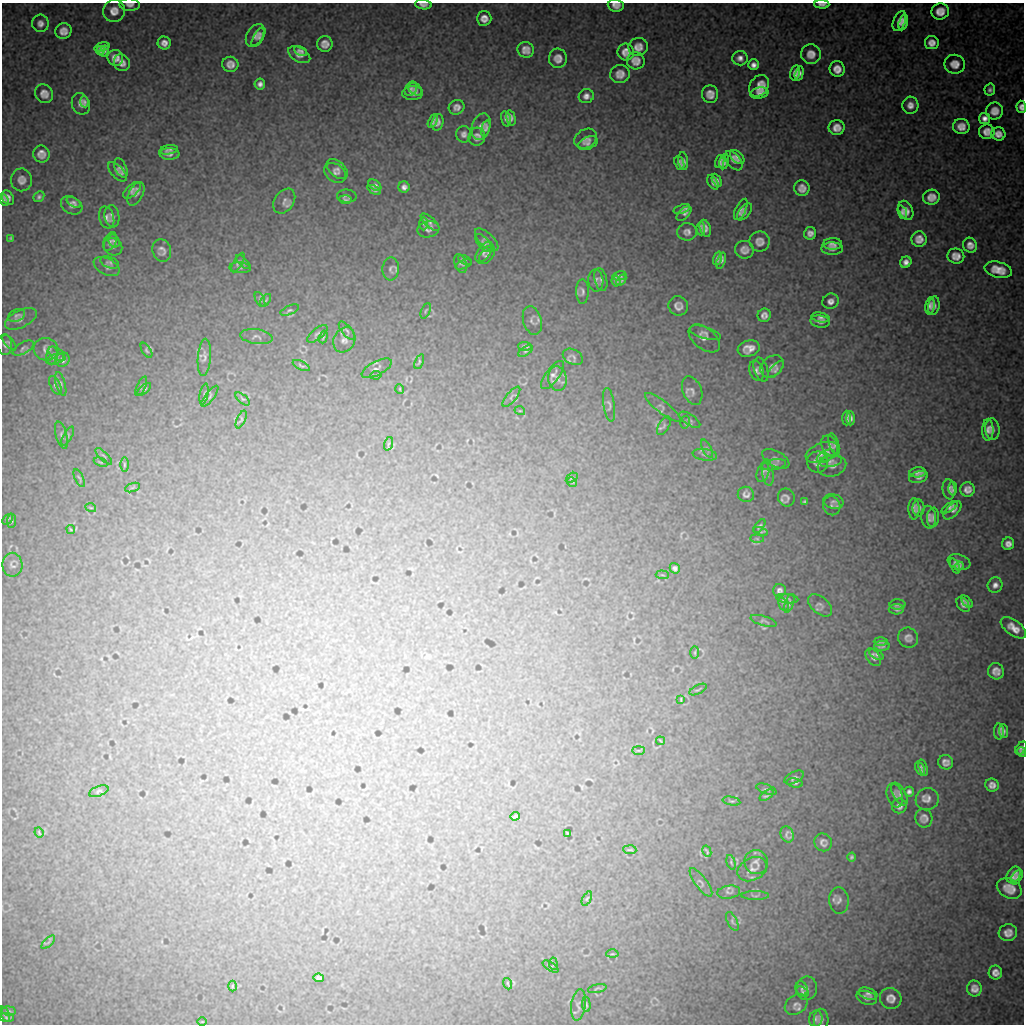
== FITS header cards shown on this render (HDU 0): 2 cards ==
NAXIS1  =                 1022 / length of data axis 1
NAXIS2  =                 1022 / length of data axis 2

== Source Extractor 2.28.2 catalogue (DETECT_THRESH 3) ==
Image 1022 x 1022 px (HDU 0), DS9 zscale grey, 1 PNG px = 1 image px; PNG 1026 x 1026 px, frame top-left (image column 1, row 1022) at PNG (2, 3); each listed source drawn as its Kron ellipse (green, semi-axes under 4 px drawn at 4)
Background 9190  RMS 48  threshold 145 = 3 sigma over >= 5 px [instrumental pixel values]
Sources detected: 357; all 357 listed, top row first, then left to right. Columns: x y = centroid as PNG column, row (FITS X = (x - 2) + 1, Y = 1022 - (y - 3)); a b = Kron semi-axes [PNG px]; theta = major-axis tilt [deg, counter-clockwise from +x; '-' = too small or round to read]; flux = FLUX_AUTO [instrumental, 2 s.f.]
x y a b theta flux
822 4 7 3 0 13000
130 5 10 6 -2 14000
423 5 8 4 -6 13000
616 5 8 6 -5 21000
114 11 11 11 - 30000
940 11 9 8 - 34000
484 18 7 7 - 23000
899 21 10 6 68 18000
903 22 8 4 75 17000
40 23 9 8 - 16000
63 31 8 7 - 25000
255 35 12 8 59 18000
259 37 11 5 60 11000
164 43 6 6 - 19000
932 43 7 6 - 22000
325 44 8 7 - 23000
102 47 8 4 16 11000
638 47 10 9 - 25000
526 50 8 8 - 23000
100 51 4 4 - 6700
104 51 6 4 61 7900
301 51 7 3 -28 10000
626 52 8 8 - 27000
811 54 10 9 - 30000
299 55 12 7 -29 23000
115 58 8 7 - 29000
558 58 9 9 - 25000
740 58 7 7 - 18000
636 61 9 8 - 25000
122 63 9 7 -53 23000
230 64 8 7 - 23000
955 64 10 9 - 30000
753 65 5 5 - 16000
837 69 8 7 - 28000
795 73 8 4 78 15000
799 73 7 4 74 15000
620 74 10 9 - 27000
260 84 5 5 - 13000
759 86 12 9 56 36000
411 89 8 5 60 11000
415 89 7 5 -35 9000
990 90 6 5 - 11000
413 93 10 7 2 15000
759 93 9 5 11 14000
44 94 10 8 -54 24000
710 94 9 8 - 25000
586 96 7 7 - 16000
84 102 5 4 - 7300
81 104 11 8 -68 22000
910 105 8 8 - 23000
457 107 8 7 - 18000
1021 107 6 5 - 16000
995 111 9 8 - 29000
511 118 8 4 -76 12000
985 118 5 5 - 18000
506 119 8 4 -74 11000
433 121 7 4 64 10000
437 122 8 5 75 14000
961 126 8 7 - 30000
481 127 13 9 70 20000
837 127 8 7 - 26000
486 128 8 4 74 9700
987 132 8 7 - 27000
464 134 8 7 - 14000
998 134 7 6 - 22000
477 137 9 8 - 19000
586 139 12 9 31 17000
588 143 10 6 23 11000
169 150 9 4 10 10000
41 154 8 8 - 24000
169 154 10 6 -1 14000
737 157 8 5 -45 14000
683 161 9 5 -82 9900
734 161 11 6 -52 14000
720 162 7 4 76 9700
724 162 8 4 76 11000
679 163 7 4 -69 11000
121 168 10 5 -64 14000
337 169 12 7 -43 15000
117 172 12 6 -47 10000
335 173 12 8 -36 14000
21 180 11 10 - 22000
717 180 7 4 -63 11000
713 182 8 4 -62 9300
375 185 7 5 -36 11000
404 187 5 5 - 14000
802 188 8 7 - 22000
132 190 11 5 42 12000
374 190 7 4 -25 9300
136 194 12 7 63 13000
347 196 10 6 -4 8800
39 197 6 5 - 7300
931 197 8 7 - 26000
8 198 8 5 -61 12000
4 200 6 4 -67 8300
345 200 6 3 -4 6900
284 201 13 9 56 17000
74 202 8 4 -30 10000
72 205 11 8 -28 17000
682 209 8 4 19 10000
741 209 11 5 63 12000
906 210 10 6 -63 22000
744 212 10 5 52 10000
902 212 7 4 -68 9600
684 214 9 5 45 11000
112 216 11 7 -81 13000
107 217 11 7 -75 14000
430 222 12 5 -42 12000
423 224 7 3 89 6100
701 228 7 4 -87 9700
705 228 9 5 -72 13000
428 229 11 8 11 14000
687 232 10 8 2 18000
810 233 6 6 - 15000
11 238 4 3 - 4500
919 239 8 7 - 26000
487 240 15 7 -43 13000
110 241 10 6 64 9900
114 241 6 5 - 7500
760 241 10 10 - 25000
483 243 11 5 -49 8900
833 244 9 6 2 14000
970 245 7 7 - 22000
113 247 9 8 - 7600
832 249 11 6 0 13000
162 250 11 9 -71 18000
744 250 9 9 - 22000
484 252 12 6 53 11000
487 255 11 6 54 8500
956 256 8 7 - 25000
717 258 7 4 70 10000
465 260 7 4 -28 5400
721 261 8 4 72 11000
110 262 10 5 -20 7500
238 262 11 4 60 6800
243 262 9 3 -44 5500
906 262 6 5 - 17000
460 264 10 6 -71 7400
464 264 9 4 22 5500
107 267 14 8 -27 12000
240 268 11 5 -4 6800
391 269 11 8 85 11000
998 270 14 8 -14 47000
619 276 7 4 12 7100
601 280 11 6 -77 9000
621 280 6 3 52 6000
596 281 11 7 -86 12000
616 281 5 4 - 5000
582 291 12 6 -88 12000
260 300 8 4 -63 5000
266 300 7 3 54 3700
830 301 8 7 - 16000
678 306 10 9 - 19000
930 306 9 4 81 14000
934 306 9 5 80 13000
290 310 10 4 23 7000
426 311 8 3 67 3700
17 315 9 6 24 7600
764 315 7 6 - 16000
821 317 9 5 -13 8200
21 319 17 8 26 16000
532 320 15 9 -73 13000
820 321 10 6 -8 14000
347 331 11 5 -50 7400
705 333 16 6 -16 14000
317 334 12 5 38 8700
256 337 16 7 -8 11000
323 337 6 3 73 4300
704 338 18 10 -39 24000
344 340 13 10 61 19000
9 343 9 4 -50 5800
5 345 10 7 -87 11000
525 346 7 4 -2 8600
23 348 12 5 30 8400
46 349 12 11 - 16000
749 349 11 8 16 33000
146 350 8 4 -59 5300
526 351 8 3 33 4500
57 354 10 5 -36 8000
52 355 9 5 84 7800
204 357 19 6 85 14000
573 357 11 7 -29 12000
55 359 9 5 22 6700
63 360 7 6 - 13000
419 362 8 3 67 4400
301 366 9 3 -27 5500
772 366 13 9 39 17000
377 368 16 7 27 14000
761 370 12 6 -72 12000
776 370 10 5 48 9400
757 371 10 7 -72 12000
376 375 5 3 - 3900
553 375 17 6 53 17000
557 379 12 9 -82 21000
61 384 12 4 -74 7300
55 385 10 5 -65 8300
141 386 10 4 65 6300
144 389 8 4 41 5500
400 389 5 3 - 2700
692 390 15 9 -67 17000
204 394 10 2 79 4600
210 396 13 4 52 7100
511 397 12 5 51 6700
242 399 9 4 -41 4900
609 405 17 5 -82 9500
663 407 22 6 -38 12000
520 411 5 3 - 3000
847 418 7 4 88 11000
850 418 7 4 -88 11000
241 419 9 4 66 4900
690 420 12 5 -34 7400
685 422 6 4 79 4400
664 426 10 5 58 7300
992 429 11 7 -84 17000
988 430 11 5 89 17000
61 435 14 5 -75 9100
68 436 10 3 61 5300
388 444 7 4 71 5100
834 444 11 5 -71 7500
830 446 10 8 -64 15000
707 449 10 4 -64 7600
822 452 17 9 20 29000
705 455 12 5 -8 10000
104 456 11 2 -45 4100
826 456 10 5 31 8900
776 459 15 7 -28 14000
830 461 11 6 7 10000
101 462 7 3 -21 3400
817 462 10 10 - 18000
124 464 7 3 90 4400
774 465 12 5 9 11000
832 466 14 10 14 17000
763 472 10 6 71 8700
768 472 13 5 -82 8900
918 472 8 5 6 14000
919 477 10 6 16 13000
79 478 10 2 -64 4000
572 478 6 3 33 3700
572 482 5 3 - 3300
132 488 8 3 19 3900
949 489 10 6 -84 14000
953 489 7 3 88 11000
967 489 7 7 - 20000
746 494 8 7 - 13000
786 497 9 8 - 15000
805 501 3 3 - 5400
833 501 10 7 -13 13000
832 506 10 8 -69 12000
950 507 9 4 33 11000
91 508 5 3 - 3000
919 508 8 6 -90 12000
914 509 11 5 89 12000
952 510 11 6 46 14000
929 517 11 7 -85 14000
933 517 10 6 84 12000
7 519 6 3 47 4400
11 521 7 4 87 4800
760 526 8 3 52 6500
71 529 4 3 - 3200
761 532 8 3 -18 4100
757 539 6 4 -2 4800
1008 544 6 6 - 17000
959 562 11 7 -18 13000
12 565 12 10 -89 11000
955 566 8 4 -67 8100
959 566 4 4 - 7000
675 568 5 4 - 9600
662 575 6 3 -5 2800
995 585 8 7 - 16000
779 590 6 6 - 11000
787 599 11 4 -8 7400
967 602 7 4 -49 8900
789 603 10 4 72 6500
784 604 7 4 -65 6700
897 604 8 5 1 6900
820 605 14 8 -41 13000
963 605 8 5 -56 13000
896 609 7 5 1 9100
763 621 13 5 -16 7100
1013 628 15 7 -36 40000
908 638 10 10 - 19000
881 642 7 4 -2 6400
882 646 8 5 1 7800
695 652 6 3 90 3600
876 654 7 4 -29 6300
873 657 10 6 -53 16000
996 671 8 8 - 24000
698 689 9 2 27 3500
681 699 4 2 - 2700
1003 731 7 4 -83 9000
999 732 8 5 -88 13000
661 741 4 2 - 3000
1021 748 7 5 51 8700
638 750 6 3 0 4100
1022 752 5 4 - 6100
946 762 7 7 - 18000
923 767 8 4 -71 7500
920 769 7 4 -67 9800
794 778 10 5 27 9000
795 783 8 4 -8 6300
992 785 7 6 - 18000
766 789 10 4 -19 6800
99 791 10 5 20 7100
909 792 5 4 - 10000
899 794 12 6 -62 11000
767 795 8 3 33 7000
895 796 12 7 -72 11000
927 799 12 11 - 24000
731 801 9 4 -11 5300
899 806 7 7 - 16000
515 816 4 2 - 4300
924 818 9 8 - 20000
39 833 5 2 - 3600
568 833 3 2 - 2300
787 834 8 6 -69 13000
823 842 9 8 - 17000
630 850 6 2 -4 3800
707 851 6 2 -62 4600
851 857 4 3 - 6300
731 862 7 4 -74 4500
756 862 12 11 - 19000
752 869 15 11 27 24000
1014 875 9 6 55 20000
1017 877 8 5 56 9700
701 882 17 6 -53 8600
1009 889 13 9 -26 38000
729 892 11 6 9 9600
755 896 14 4 0 6400
587 898 8 4 63 4500
839 901 13 10 -85 17000
732 921 10 5 -64 7200
1008 933 9 8 - 26000
48 942 8 3 45 4600
612 954 6 3 1 3300
553 964 6 3 -82 3200
550 967 9 3 -32 4500
995 972 7 6 - 19000
319 978 5 4 - 7300
508 984 6 2 -70 3500
232 986 5 3 - 3500
802 988 7 6 - 8800
807 988 12 10 80 14000
974 988 8 7 - 22000
597 989 9 3 12 4400
802 992 7 4 -32 6500
868 994 9 5 -18 11000
867 998 10 6 -18 11000
891 998 11 10 - 27000
796 1004 12 9 36 17000
578 1005 16 7 82 10000
586 1005 7 2 -86 3600
9 1011 7 4 -9 5600
5 1014 8 4 -66 5100
7 1018 7 2 -7 4500
816 1019 8 6 78 8400
821 1019 10 7 -90 12000
202 1022 5 3 - 2800
At the frame edge (FLAGS 8, measured only in part): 5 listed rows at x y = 822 4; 130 5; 423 5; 616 5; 1021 107